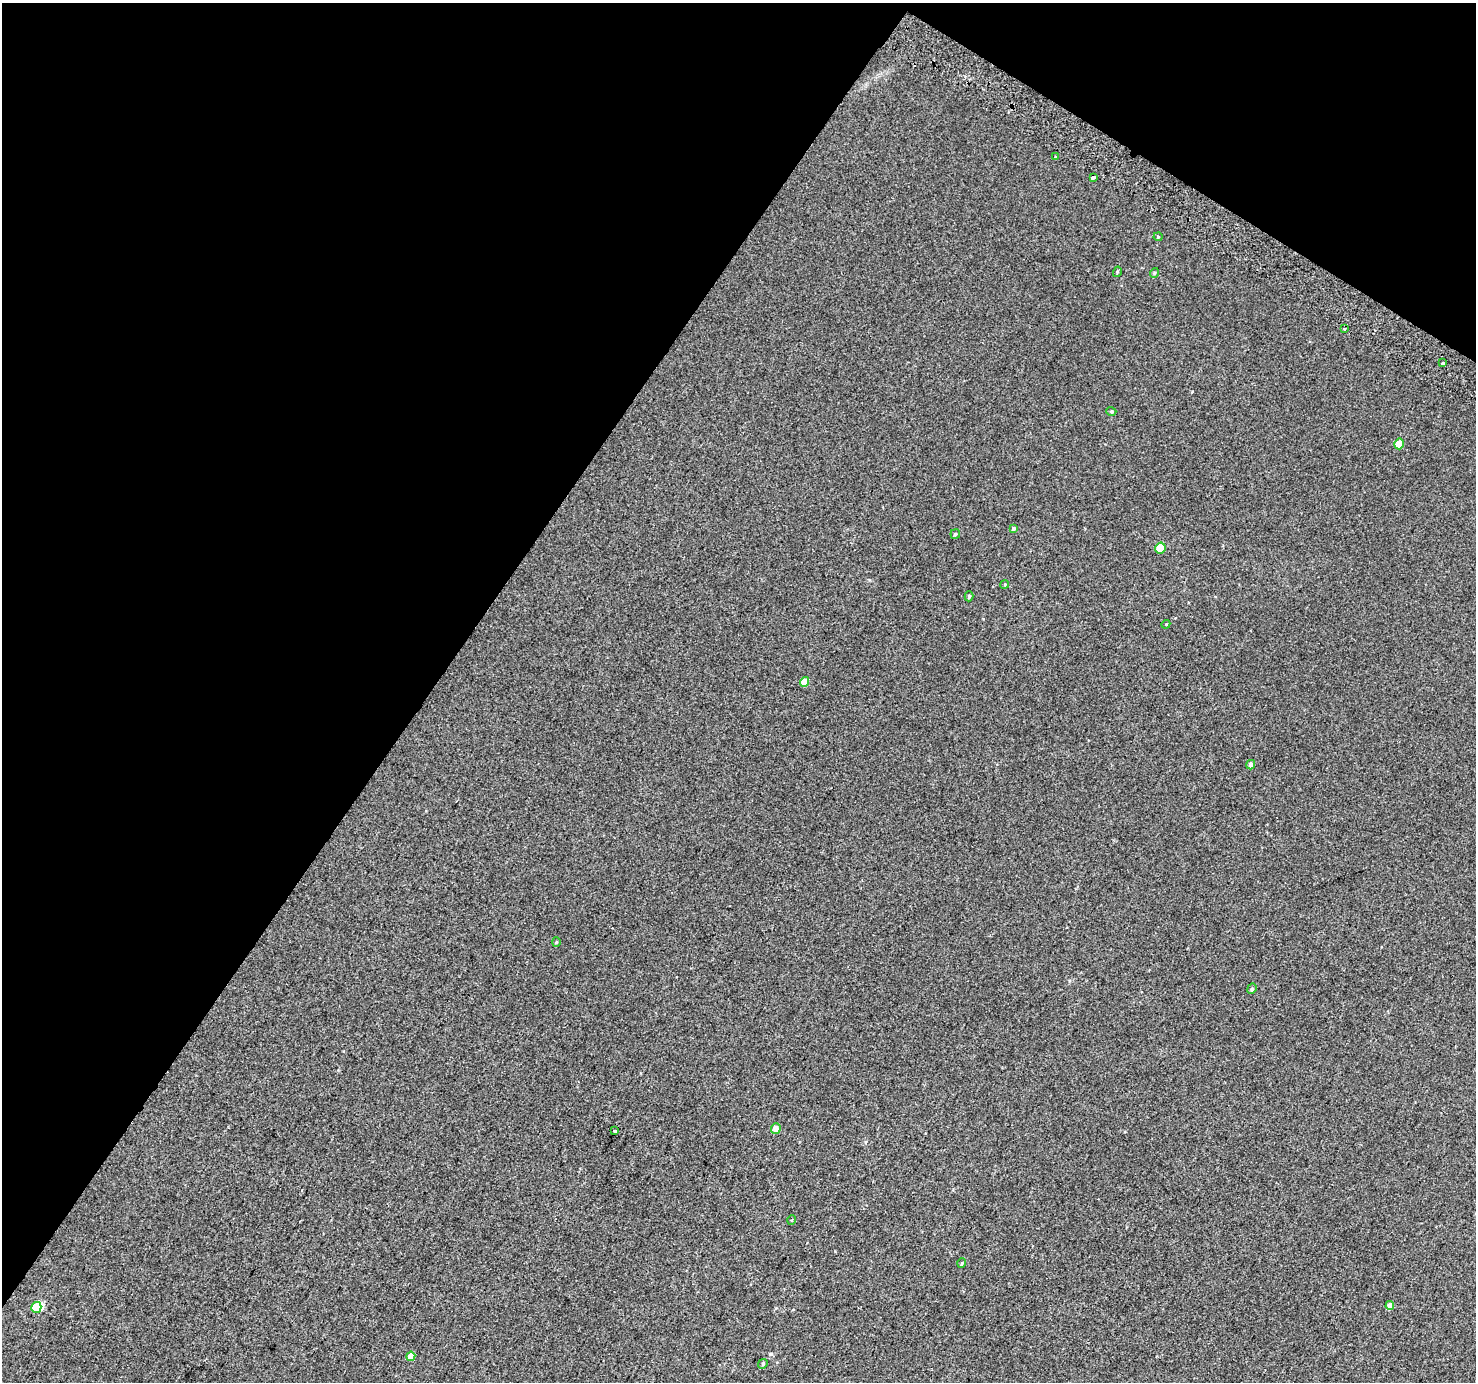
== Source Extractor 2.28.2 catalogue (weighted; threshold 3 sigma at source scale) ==
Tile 2 of 4 x 4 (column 2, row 1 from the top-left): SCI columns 1504-2977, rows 4433-5812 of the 5950 x 6035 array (HDU 1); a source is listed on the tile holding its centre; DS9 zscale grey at full resolution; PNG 1478 x 1384 px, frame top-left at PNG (2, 3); each listed source drawn as its Kron ellipse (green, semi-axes under 4 px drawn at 4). Shown black and unused: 34% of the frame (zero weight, under 2 of 3 exposures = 2% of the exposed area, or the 3 px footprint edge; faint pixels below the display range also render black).
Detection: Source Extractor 2.28.2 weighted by HDU 2 'WHT'; one run over the whole footprint, this tile lists its part. Background 0.00299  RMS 0.0073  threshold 0.0329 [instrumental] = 3 sigma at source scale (4.5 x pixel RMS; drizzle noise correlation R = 1.50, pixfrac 1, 0.0396/0.0396 arcsec/px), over >= 5 px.
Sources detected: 29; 1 inside a brighter object's white glare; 1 cosmic-ray / hot-pixel residue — neither listed nor drawn; the other 27 listed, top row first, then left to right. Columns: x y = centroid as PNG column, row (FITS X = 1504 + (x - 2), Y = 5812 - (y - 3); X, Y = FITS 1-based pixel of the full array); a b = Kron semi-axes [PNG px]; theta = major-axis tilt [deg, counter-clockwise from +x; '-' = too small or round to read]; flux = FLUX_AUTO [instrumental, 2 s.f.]
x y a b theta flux
1055 157 3 3 - 0.53
1093 177 4 3 - 2.5
1158 237 4 4 - 0.77
1117 272 5 3 - 0.68
1154 273 5 3 - 0.7
1345 329 3 3 - 3.3
1442 363 3 3 - 1.4
1111 411 5 3 - 0.78
1399 444 5 5 - 14
1013 528 4 4 - 1.3
955 534 5 4 - 1.1
1160 548 5 5 - 16
1005 584 4 3 - 0.67
969 596 5 4 - 1.2
1166 624 4 3 - 0.58
805 682 5 4 - 8.8
1251 765 5 4 - 3.2
556 942 5 3 - 0.7
1252 989 5 4 - 1
776 1128 5 5 - 6.2
615 1131 3 3 - 2.1
792 1220 4 3 - 0.68
962 1263 5 3 - 0.62
1390 1306 4 4 - 5
36 1307 5 5 - 18
411 1356 5 4 - 5.4
763 1364 5 4 - 0.89
Overlapping masked pixels (flux is a lower limit): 1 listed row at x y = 1093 177
Unlisted compact peaks at least as high as the median listed source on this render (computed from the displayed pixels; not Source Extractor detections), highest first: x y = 771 1354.